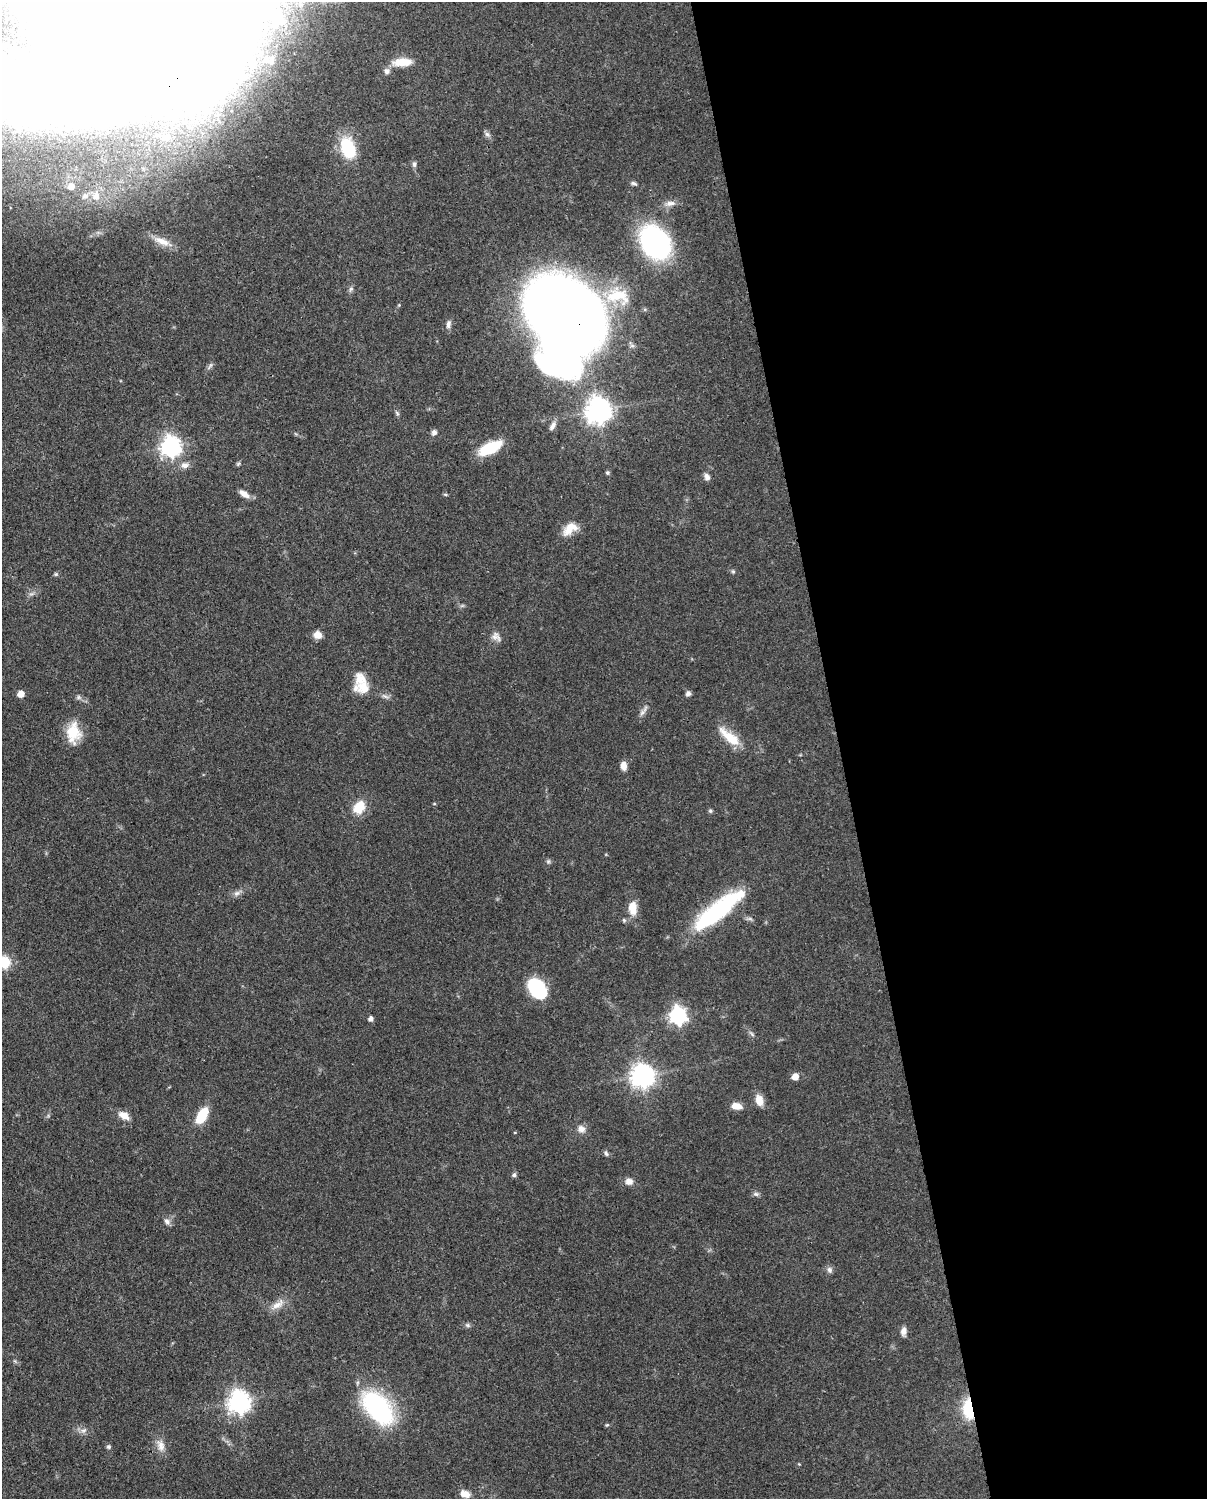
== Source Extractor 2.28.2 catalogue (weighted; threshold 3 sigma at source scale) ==
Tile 8 of 4 x 3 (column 4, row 2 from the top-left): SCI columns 3711-4915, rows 1768-3264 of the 5006 x 4913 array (HDU 1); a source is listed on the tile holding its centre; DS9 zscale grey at full resolution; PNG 1209 x 1501 px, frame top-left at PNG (2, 2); no overlay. Shown black and unused: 30% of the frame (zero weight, under 3 of 4 exposures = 7% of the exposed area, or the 3 px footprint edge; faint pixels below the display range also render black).
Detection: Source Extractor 2.28.2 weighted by HDU 2 'WHT'; one run over the whole footprint, this tile lists its part. Background 0.0959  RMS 0.004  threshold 0.018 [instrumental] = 3 sigma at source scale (4.5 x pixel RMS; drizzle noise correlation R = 1.50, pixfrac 1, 0.05/0.05 arcsec/px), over >= 5 px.
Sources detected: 100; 13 inside a brighter object's white glare — not listed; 2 inside a brighter listed object's ellipse — not listed separately; the other 85 listed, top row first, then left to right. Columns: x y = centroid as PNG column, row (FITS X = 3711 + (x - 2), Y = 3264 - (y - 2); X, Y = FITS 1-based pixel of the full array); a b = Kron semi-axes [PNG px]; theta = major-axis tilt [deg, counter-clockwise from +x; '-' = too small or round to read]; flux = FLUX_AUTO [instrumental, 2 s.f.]
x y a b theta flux
277 19 8 7 - 1.8
271 61 8 7 - 1.2
402 62 23 9 3 6.6
387 71 9 7 -57 1.5
27 101 68 37 -3 72
487 134 8 6 -27 1.2
165 137 11 8 4 2.3
348 148 18 11 -69 25
414 164 7 6 - 1
634 183 9 5 -26 0.98
71 186 8 8 - 4.2
85 196 11 9 33 3
96 196 13 10 85 4.9
670 203 17 7 10 2.6
162 241 25 9 -24 4.8
655 242 33 24 -56 74
351 289 7 5 46 0.93
617 296 36 22 -9 16
564 313 56 41 -36 700
448 324 11 6 82 1.6
598 410 9 8 - 420
397 413 7 4 -47 0.69
552 426 13 6 60 2
434 432 7 7 - 1.4
171 446 8 7 - 220
490 448 23 10 25 18
238 464 6 5 - 0.61
185 465 11 8 9 2.4
607 473 6 5 - 0.67
707 477 9 7 -55 1.7
244 494 13 6 -37 3
570 529 20 12 40 6
733 571 6 4 -67 0.62
56 574 6 4 44 0.6
31 594 7 4 18 0.91
462 606 7 4 19 0.66
317 635 9 8 - 3.3
496 637 14 9 -44 2.5
363 687 18 16 -64 6.6
688 693 6 6 - 1.3
21 694 5 5 - 4.8
385 696 11 5 -23 1.3
642 713 9 6 49 1.5
73 733 24 16 90 10
730 737 30 10 -40 10
623 766 9 6 -85 3.1
359 807 16 11 53 8.4
710 811 6 5 - 0.67
548 861 7 5 69 0.8
237 893 12 6 31 1.8
633 908 18 10 -85 6.1
719 910 55 16 39 52
624 920 6 4 -68 0.62
4 962 6 6 - 40
538 988 20 17 -37 21
678 1015 7 7 - 140
370 1019 5 4 - 1.7
752 1034 7 4 -46 0.79
642 1076 8 8 - 350
795 1077 5 5 - 4.7
759 1100 14 9 -72 4
736 1106 12 7 -11 3.8
124 1115 15 9 -30 3.5
202 1116 15 8 59 15
581 1129 11 10 - 2.6
515 1132 4 3 - 0.33
606 1153 9 5 -65 0.89
514 1175 6 5 - 0.87
629 1181 9 8 - 2.6
756 1194 9 6 -9 1
167 1221 9 7 -46 1.7
829 1270 9 7 -73 1.4
277 1305 19 9 32 4.1
468 1325 7 5 -21 0.9
904 1331 10 6 83 2.3
15 1361 6 4 -71 0.55
239 1402 8 8 - 280
378 1407 48 26 -49 47
968 1409 21 11 -85 18
607 1425 5 4 - 0.47
84 1430 9 7 30 1.6
161 1445 17 10 -73 3.8
108 1447 6 5 - 0.76
799 1464 4 4 - 0.33
465 1494 12 8 -22 3.8
Overlapping masked pixels (flux is a lower limit): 2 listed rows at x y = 564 313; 968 1409
Isophote crosses this tile's border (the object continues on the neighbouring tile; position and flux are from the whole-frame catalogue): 1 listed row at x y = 4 962